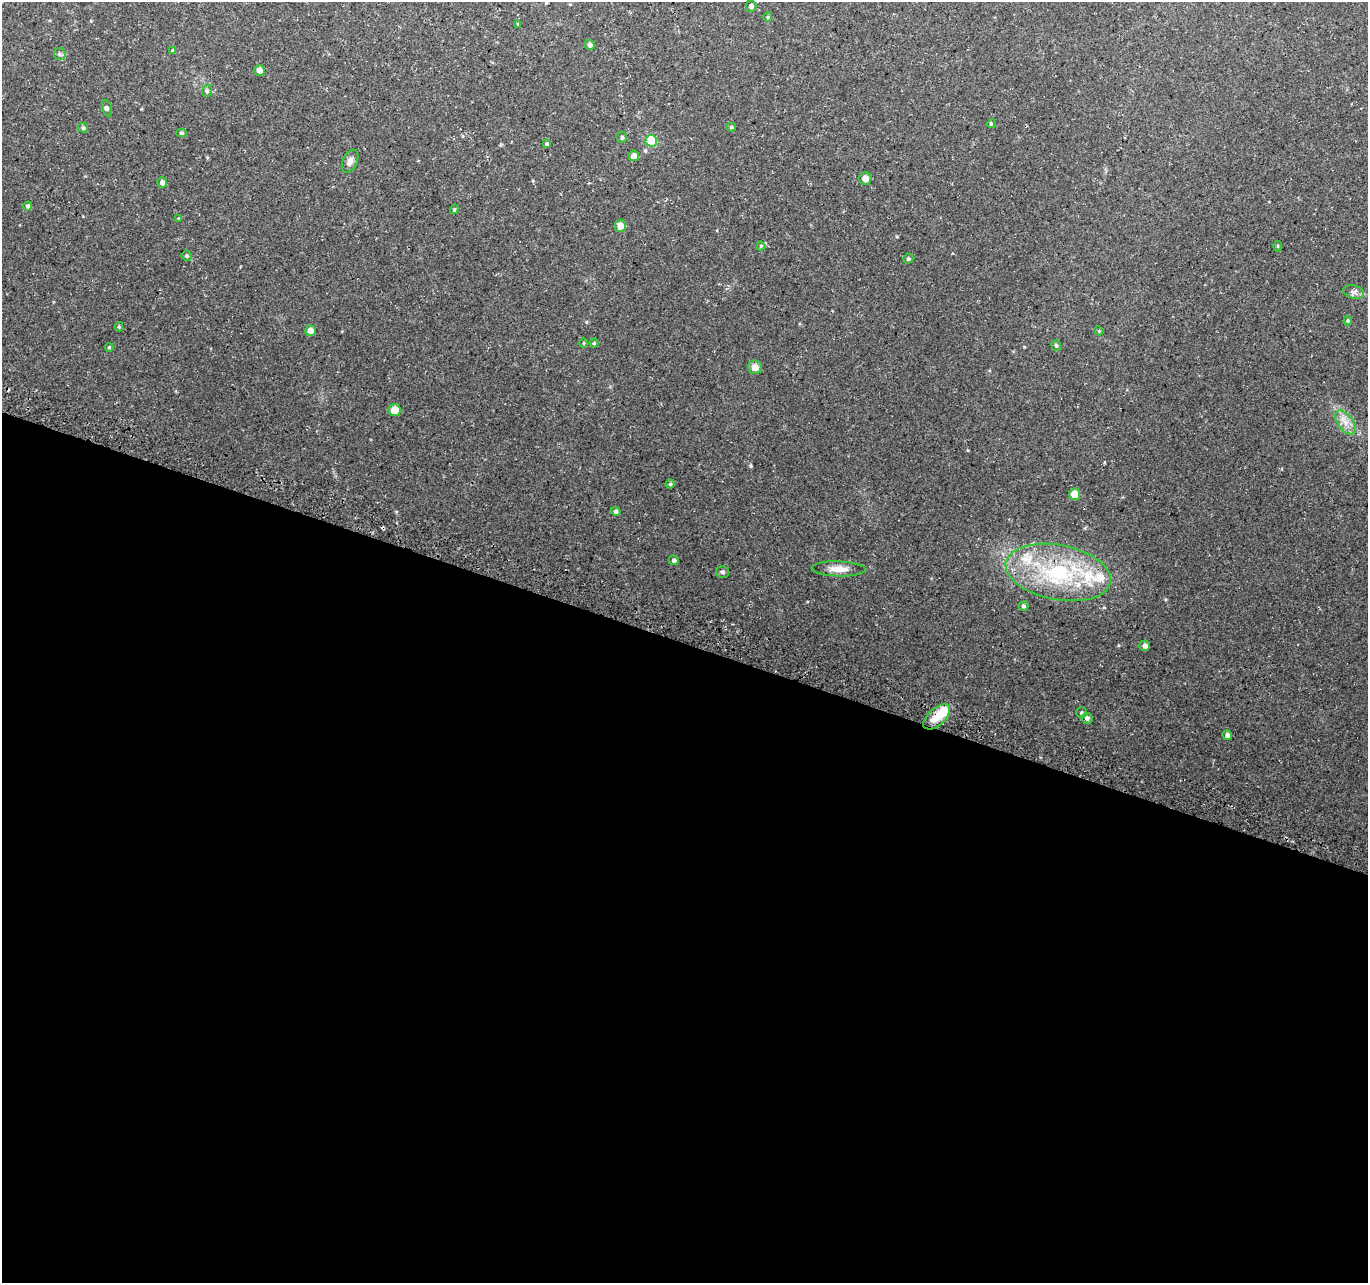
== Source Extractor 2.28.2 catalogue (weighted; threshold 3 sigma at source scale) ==
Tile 14 of 4 x 4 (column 2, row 4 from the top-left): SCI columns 1380-2745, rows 245-1525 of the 5498 x 5677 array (HDU 1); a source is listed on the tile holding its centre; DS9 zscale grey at full resolution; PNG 1370 x 1285 px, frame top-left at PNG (2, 2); each listed source drawn as its Kron ellipse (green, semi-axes under 4 px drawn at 4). Shown black and unused: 50% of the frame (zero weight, under 3 of 4 exposures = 3% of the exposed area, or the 3 px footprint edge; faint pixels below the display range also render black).
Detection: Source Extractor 2.28.2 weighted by HDU 2 'WHT'; one run over the whole footprint, this tile lists its part. Background 0.0705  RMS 0.0046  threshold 0.0207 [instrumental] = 3 sigma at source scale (4.5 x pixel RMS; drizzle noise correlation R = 1.50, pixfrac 1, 0.0396/0.0396 arcsec/px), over >= 5 px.
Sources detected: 57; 4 inside a brighter listed object's ellipse — not listed separately; the other 53 listed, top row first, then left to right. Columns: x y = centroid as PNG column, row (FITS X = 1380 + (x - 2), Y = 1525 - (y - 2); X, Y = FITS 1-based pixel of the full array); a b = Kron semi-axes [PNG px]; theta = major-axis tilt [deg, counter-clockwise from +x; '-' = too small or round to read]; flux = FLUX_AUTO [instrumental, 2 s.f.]
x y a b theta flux
751 6 5 5 - 1.4
768 17 4 4 - 0.54
518 24 3 3 - 0.36
590 45 5 5 - 1.5
173 51 4 4 - 0.77
60 54 6 5 - 0.86
259 70 5 5 - 2.4
207 91 6 5 - 0.77
107 108 8 5 -76 1.2
991 124 4 3 - 0.43
731 127 5 4 - 0.65
83 128 5 5 - 0.74
181 133 5 4 - 0.8
622 137 6 5 - 0.78
651 141 6 5 - 16
547 144 4 4 - 0.71
634 156 5 5 - 2.8
350 161 12 7 65 2.5
865 178 6 6 - 2.9
162 182 5 4 - 1.9
28 206 4 4 - 0.96
454 209 5 4 - 0.54
179 218 4 3 - 1.1
620 226 6 6 - 4.3
761 246 4 4 - 0.61
1277 246 5 3 - 0.46
187 256 5 5 - 0.88
908 259 5 4 - 0.73
1353 292 11 6 -15 1.8
1348 321 4 3 - 0.55
119 327 5 4 - 0.55
310 331 5 5 - 3.2
1099 331 5 4 - 0.46
584 343 5 3 - 0.39
594 343 4 4 - 0.56
1056 345 5 4 - 0.77
109 347 4 4 - 0.5
755 367 7 7 - 3.6
395 410 6 6 - 7
1345 422 14 7 -54 3.9
670 484 4 4 - 0.67
1075 494 6 5 - 6
616 511 5 4 - 1.1
674 560 5 5 - 1.1
839 569 27 7 -2 4.6
723 572 6 6 - 0.93
1058 572 53 27 -11 49
1023 606 5 4 - 1
1145 646 5 5 - 1.7
1082 712 5 5 - 0.71
937 717 16 8 42 9
1087 718 5 5 - 1.2
1227 735 5 4 - 1.6